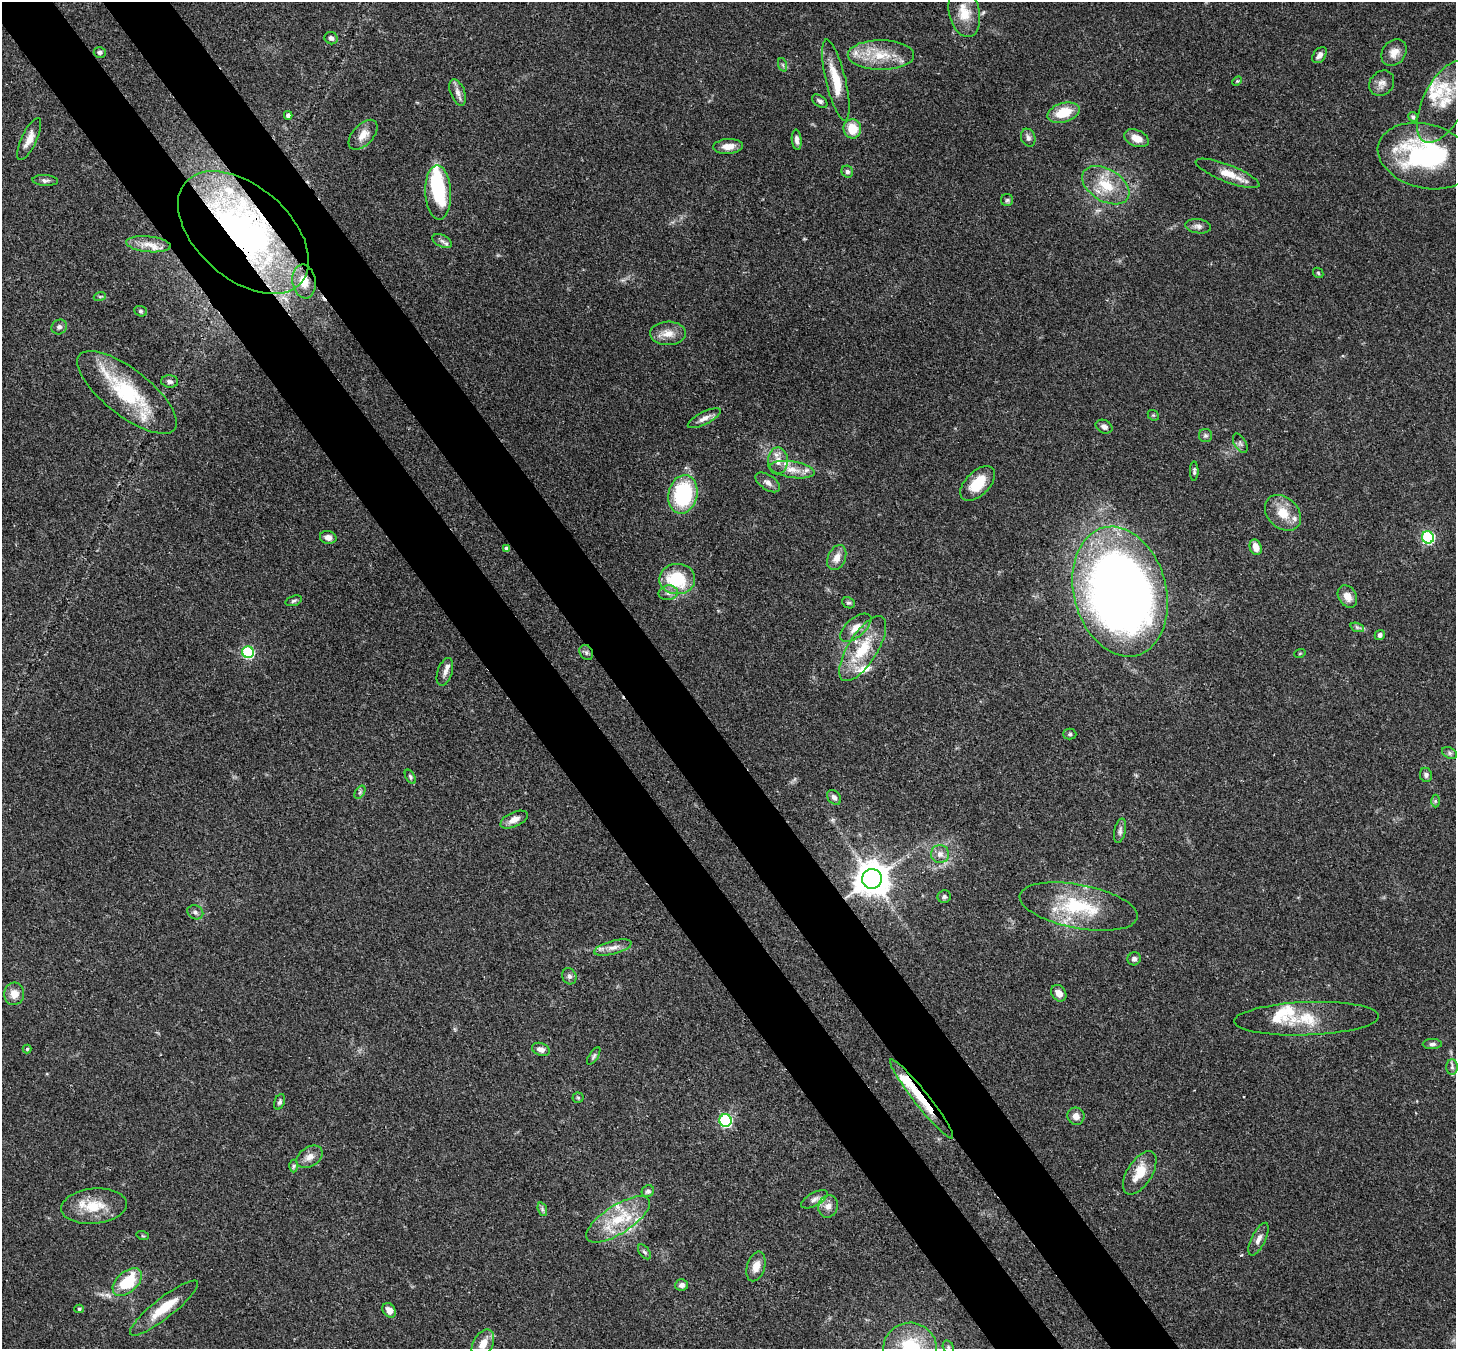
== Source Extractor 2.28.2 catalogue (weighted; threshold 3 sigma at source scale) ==
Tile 11 of 4 x 4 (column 3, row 3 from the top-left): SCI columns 2987-4440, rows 1556-2902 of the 5971 x 5944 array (HDU 1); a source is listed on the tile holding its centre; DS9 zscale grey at full resolution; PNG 1458 x 1351 px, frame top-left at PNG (2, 2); each listed source drawn as its Kron ellipse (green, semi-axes under 4 px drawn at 4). Shown black and unused: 9% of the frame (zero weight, under 3 of 4 exposures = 7% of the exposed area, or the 3 px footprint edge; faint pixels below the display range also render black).
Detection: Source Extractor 2.28.2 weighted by HDU 2 'WHT'; one run over the whole footprint, this tile lists its part. Background 0.179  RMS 0.0049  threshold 0.022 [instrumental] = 3 sigma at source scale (4.5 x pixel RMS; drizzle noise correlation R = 1.50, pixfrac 1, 0.05/0.05 arcsec/px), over >= 5 px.
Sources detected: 142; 2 inside a brighter object's white glare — neither listed nor drawn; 16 inside a brighter listed object's ellipse — not listed separately; the other 124 listed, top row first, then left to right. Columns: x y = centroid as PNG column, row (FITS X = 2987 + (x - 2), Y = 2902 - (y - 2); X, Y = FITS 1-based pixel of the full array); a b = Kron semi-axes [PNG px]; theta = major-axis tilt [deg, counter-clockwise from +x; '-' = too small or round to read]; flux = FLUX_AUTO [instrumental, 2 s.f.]
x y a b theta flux
964 12 25 15 -77 9.8
331 38 7 6 - 1.5
100 52 6 5 - 1.2
1394 52 14 11 52 4.7
881 55 33 15 0 15
1319 55 9 6 53 2.3
783 65 7 4 -71 0.88
836 80 42 10 -76 14
1237 81 5 3 - 0.54
1382 83 14 11 46 3.5
458 92 13 7 -69 2.6
820 101 9 5 -36 1.3
1444 102 44 21 63 17
1063 113 16 9 16 13
288 115 4 4 - 2
1413 117 5 4 - 1.1
852 129 9 9 - 11
363 135 18 10 48 5.2
1028 138 9 7 -68 1.7
1137 138 13 8 -23 5.2
29 139 23 7 65 5
797 140 10 5 -84 1.8
728 146 15 7 4 5.1
1425 156 48 32 -15 66
847 172 6 5 - 1.3
1228 173 34 8 -21 8.2
45 180 13 5 -3 1.6
1106 185 26 16 -31 15
438 192 27 13 -87 30
1007 200 6 6 - 0.98
1198 226 13 7 -8 2.2
243 232 77 46 -41 150
442 241 10 6 -26 1.7
148 244 22 8 -6 5.4
1318 273 6 4 -46 0.64
304 281 17 11 -81 8.6
100 296 6 4 19 0.66
141 311 6 5 - 0.9
59 327 8 7 - 1.5
668 333 18 12 1 5.7
170 381 8 6 -7 1.5
127 392 60 23 -38 40
1153 415 6 4 -42 0.62
704 418 18 6 27 3.3
1104 427 9 6 -25 2.2
1205 435 6 6 - 1.1
1240 443 10 6 -59 1.4
778 461 13 10 88 4.6
792 470 22 8 -8 5.7
1194 471 9 4 90 1
768 482 14 7 -34 2.7
978 483 21 12 45 12
683 494 19 14 78 42
1283 513 20 15 -44 9.9
328 537 8 6 -12 2.9
1428 537 6 6 - 53
1256 547 8 5 -71 4.6
506 548 4 4 - 1.8
837 558 13 8 66 4.6
677 579 18 15 2 25
1120 592 66 46 -75 520
668 593 9 7 10 2.4
1347 596 12 9 -58 4.3
294 601 8 5 18 1.1
849 603 7 5 -25 0.96
1357 627 7 4 -19 1
856 628 19 9 41 5.3
1380 635 5 5 - 1.5
863 649 37 14 58 20
248 652 6 6 - 52
586 652 8 6 -59 1.3
1300 653 6 3 19 0.48
445 672 14 7 72 2.5
1070 734 6 5 - 0.97
1449 753 8 5 -27 1.2
1426 775 7 6 - 1.3
410 777 7 4 -60 0.87
360 792 7 4 57 0.99
834 797 8 6 -50 1.7
1435 801 6 4 -90 0.76
514 820 14 7 24 3.7
1120 831 12 5 78 1.8
940 854 9 9 - 3.1
872 879 10 10 - 1000
944 897 7 6 - 1.1
1079 906 60 22 -11 35
195 912 8 6 -27 1.5
613 948 19 6 15 3.9
1134 959 7 6 - 1.8
569 976 8 7 - 1.5
1059 993 9 7 -55 3.5
14 994 11 10 - 5.2
1307 1019 72 16 2 19
1432 1044 9 5 0 1.4
27 1049 4 4 - 0.67
541 1049 9 6 -21 2.4
594 1056 10 4 56 1
1452 1067 8 5 -89 1.3
578 1098 5 5 - 0.73
922 1099 50 7 -52 17
280 1102 8 5 68 1.1
1076 1116 9 8 - 3.7
726 1120 6 6 - 61
310 1157 14 9 34 3.8
293 1166 6 4 89 0.79
1140 1173 24 12 57 10
648 1191 6 5 - 1.1
815 1199 15 6 29 2.5
94 1206 33 17 5 15
828 1206 11 9 72 3.5
542 1209 7 4 -72 1.1
618 1219 37 14 33 20
143 1236 6 4 -18 0.59
1258 1239 18 7 64 3.2
644 1252 8 5 -52 1
756 1266 15 9 72 5
127 1282 17 10 42 20
682 1285 6 5 - 1.7
164 1308 42 10 38 14
79 1309 4 4 - 0.87
389 1310 8 6 -53 3.3
483 1344 15 9 61 5.8
948 1347 7 5 -74 0.96
910 1348 27 25 -6 33
Overlapping masked pixels (flux is a lower limit): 4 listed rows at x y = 243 232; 304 281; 586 652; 922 1099
Isophote crosses this tile's border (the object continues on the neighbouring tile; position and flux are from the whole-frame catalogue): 3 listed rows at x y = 483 1344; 948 1347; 910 1348